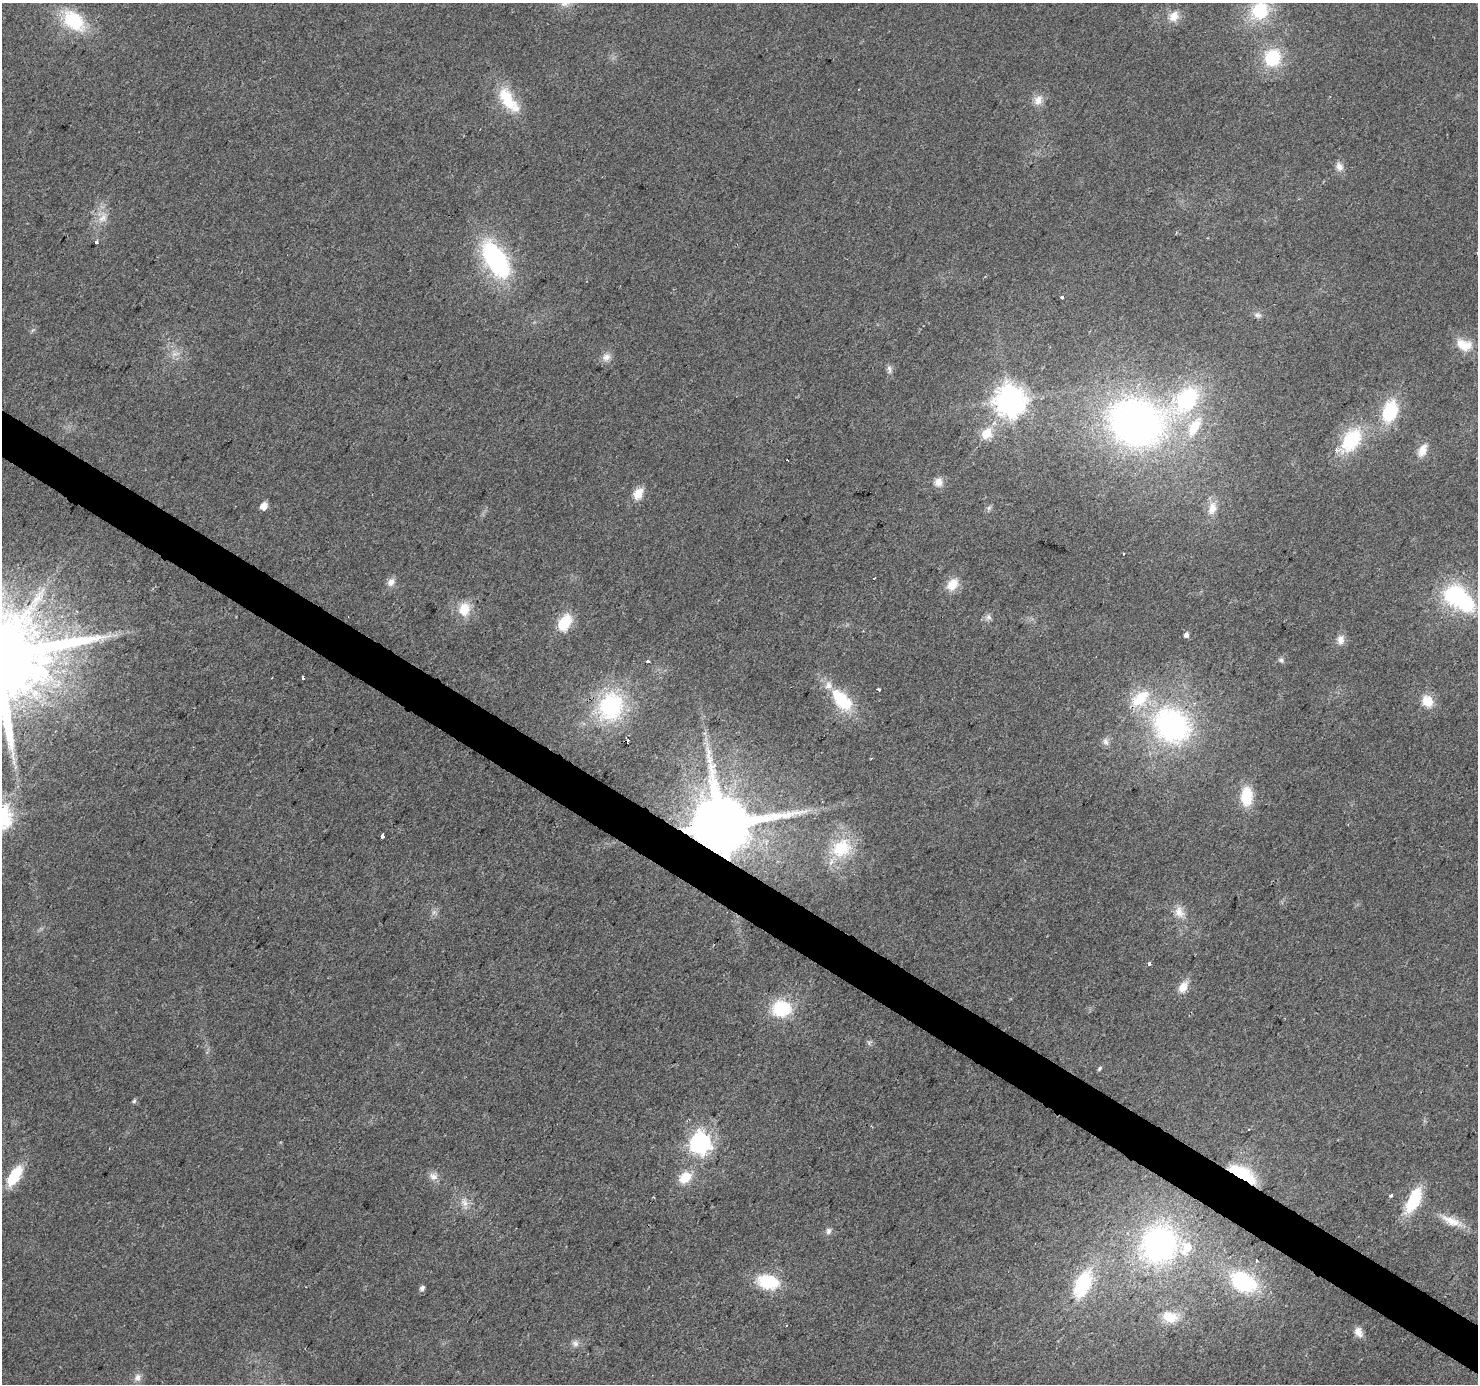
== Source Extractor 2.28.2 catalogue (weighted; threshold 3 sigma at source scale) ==
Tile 6 of 4 x 4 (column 2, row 2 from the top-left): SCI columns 1477-2952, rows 2954-4335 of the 5910 x 5972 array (HDU 1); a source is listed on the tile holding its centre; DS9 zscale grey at full resolution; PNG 1480 x 1386 px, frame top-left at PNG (2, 3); no overlay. Shown black and unused: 3% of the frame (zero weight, under 2 of 3 exposures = <1% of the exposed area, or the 3 px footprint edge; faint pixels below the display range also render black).
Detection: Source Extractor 2.28.2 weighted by HDU 2 'WHT'; one run over the whole footprint, this tile lists its part. Background 0.0265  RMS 0.0062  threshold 0.0279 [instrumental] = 3 sigma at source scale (4.5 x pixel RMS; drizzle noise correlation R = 1.50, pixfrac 1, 0.0396/0.0396 arcsec/px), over >= 5 px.
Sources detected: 89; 2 inside a brighter object's white glare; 3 cosmic-ray / hot-pixel residue — not listed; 4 inside a brighter listed object's ellipse — not listed separately; the other 80 listed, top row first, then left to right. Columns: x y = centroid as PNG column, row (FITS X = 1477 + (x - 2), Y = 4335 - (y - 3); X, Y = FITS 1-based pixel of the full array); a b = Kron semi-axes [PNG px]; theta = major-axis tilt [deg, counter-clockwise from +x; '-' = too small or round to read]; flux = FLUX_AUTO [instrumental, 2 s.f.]
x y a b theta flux
1260 11 20 17 47 36
1174 16 16 12 59 7.5
74 21 27 18 -42 36
1272 58 17 16 - 31
507 99 37 17 -59 24
1038 100 15 11 72 5.9
1339 167 12 10 -64 4.1
102 218 14 10 55 6.8
96 242 3 3 - 4.1
1477 253 3 2 - 0.72
496 260 38 18 -58 95
1062 297 3 3 - 6.8
1257 315 11 7 -15 2.5
1464 345 21 14 -17 11
175 354 14 6 12 3.7
606 357 12 10 29 4.4
889 369 13 6 -78 2.5
1187 399 39 25 48 68
1010 400 10 9 - 980
1390 411 22 14 74 35
1136 422 56 45 -13 290
1194 427 35 15 60 25
987 433 16 13 52 12
1351 440 33 20 56 37
1422 450 16 9 65 7.5
938 482 11 11 - 5.3
638 494 16 11 64 8.1
264 506 6 5 - 7.9
989 508 7 6 - 1.6
1212 508 18 11 76 8.4
874 578 3 3 - 1.6
391 582 11 9 47 4.1
952 584 15 11 48 9.5
1454 595 25 21 52 50
464 609 15 12 83 13
988 617 9 8 - 2.4
564 623 19 12 59 19
1186 635 6 5 - 2.2
108 636 7 4 18 2.1
1341 640 13 9 85 4.6
1281 660 7 6 - 1.5
648 661 4 3 - 4.6
303 678 4 2 - 0.85
878 689 4 3 - 1.6
841 700 34 17 -48 31
1427 701 14 12 -59 11
611 706 37 30 65 68
1172 725 41 34 -36 140
1106 741 11 8 -75 2.9
1247 796 21 13 89 20
721 825 16 15 - 6800
382 836 5 4 - 4
841 848 30 24 30 32
434 912 7 5 45 1.7
1179 912 17 12 -61 7.6
1149 963 3 3 - 4.1
1183 987 15 9 56 7.5
781 1009 17 15 4 35
1099 1068 6 4 52 1.1
134 1101 6 5 - 1.3
700 1143 8 7 - 360
1242 1173 30 11 -30 33
14 1176 23 11 58 23
433 1176 13 9 -14 4.1
685 1177 14 10 38 13
1391 1196 3 3 - 2.6
1414 1200 24 11 63 35
464 1202 14 8 -60 4.7
1451 1221 30 10 -22 11
828 1231 9 7 77 2.2
1159 1245 38 32 58 140
1257 1260 3 3 - 1.4
768 1282 20 13 -13 31
1243 1282 25 17 -27 58
1082 1284 32 17 66 44
422 1288 6 5 - 2.2
1170 1317 22 15 -20 11
1358 1332 13 8 -64 4.8
575 1344 10 8 -17 2.9
137 1378 12 9 66 3.8
Overlapping masked pixels (flux is a lower limit): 2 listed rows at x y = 721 825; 1242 1173
Isophote crosses this tile's border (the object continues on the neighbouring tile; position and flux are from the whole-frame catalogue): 2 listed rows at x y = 1260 11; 1477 253